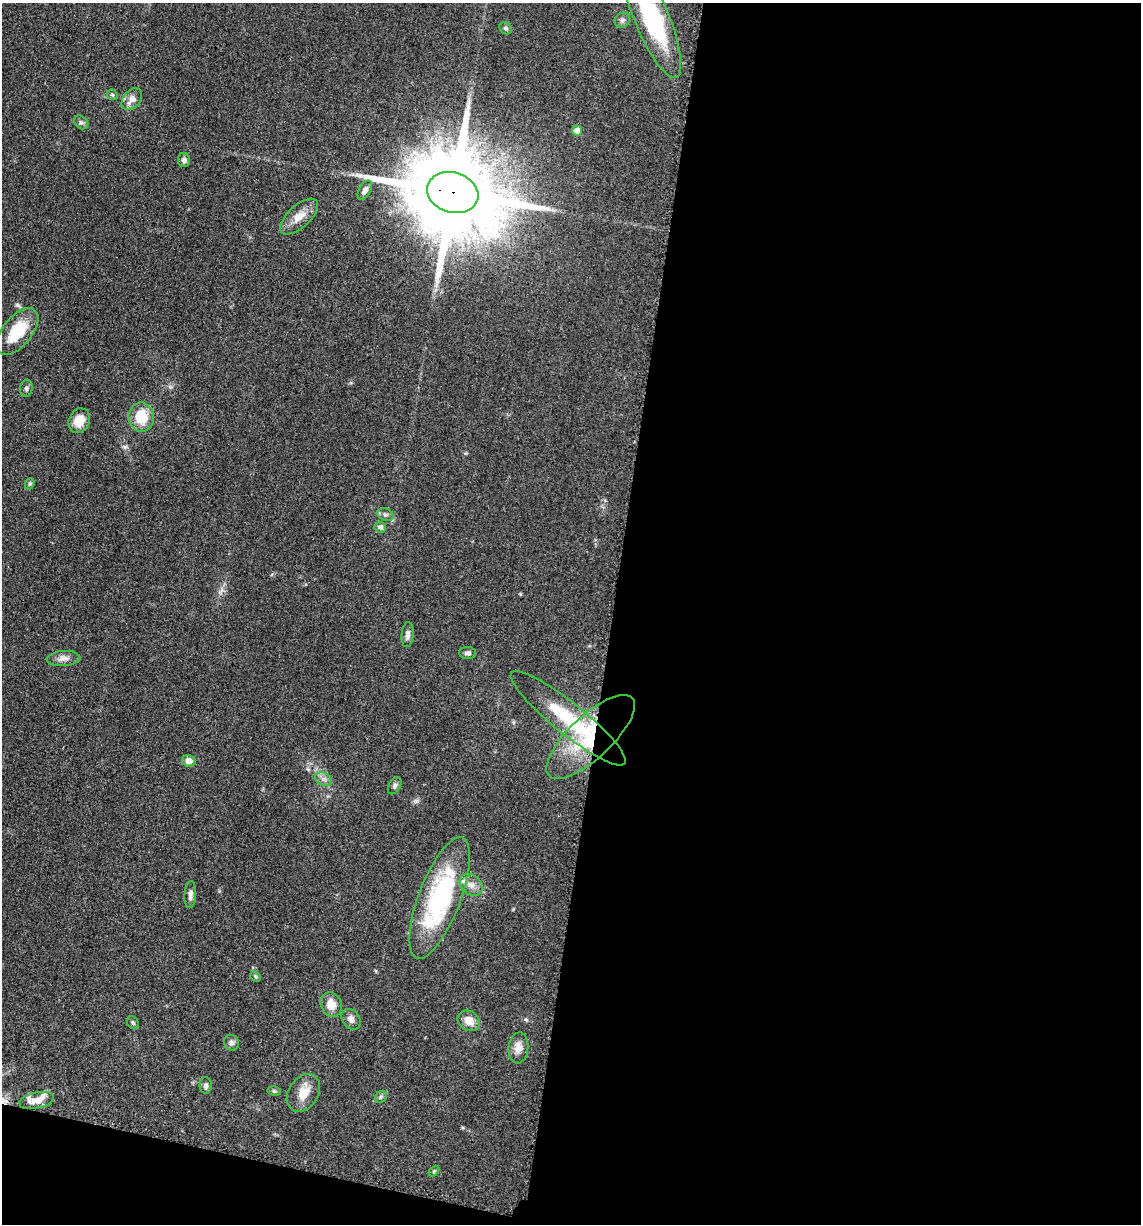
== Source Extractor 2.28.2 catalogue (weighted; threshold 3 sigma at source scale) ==
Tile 16 of 4 x 4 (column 4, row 4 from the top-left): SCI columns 3664-4802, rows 21-1242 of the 4980 x 4922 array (HDU 1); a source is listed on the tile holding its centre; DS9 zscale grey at full resolution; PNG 1143 x 1226 px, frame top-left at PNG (2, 3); each listed source drawn as its Kron ellipse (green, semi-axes under 4 px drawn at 4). Shown black and unused: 49% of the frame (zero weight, under 3 of 5 exposures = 4% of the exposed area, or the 3 px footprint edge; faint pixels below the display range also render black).
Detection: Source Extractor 2.28.2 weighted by HDU 2 'WHT'; one run over the whole footprint, this tile lists its part. Background 0.0564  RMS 0.0058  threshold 0.0261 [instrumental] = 3 sigma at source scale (4.5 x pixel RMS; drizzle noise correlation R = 1.50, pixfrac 1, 0.05/0.05 arcsec/px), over >= 5 px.
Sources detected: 45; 3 inside a brighter listed object's ellipse — not listed separately; the other 42 listed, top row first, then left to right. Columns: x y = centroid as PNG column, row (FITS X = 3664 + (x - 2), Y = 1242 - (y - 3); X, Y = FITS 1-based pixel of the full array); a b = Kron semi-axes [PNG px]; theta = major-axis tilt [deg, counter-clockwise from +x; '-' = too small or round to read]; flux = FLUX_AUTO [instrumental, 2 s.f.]
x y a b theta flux
651 16 66 17 -67 75
622 20 8 7 - 1.8
506 28 7 5 -44 1
112 95 6 5 - 0.97
132 99 12 8 51 4.7
81 122 8 6 -40 1.5
577 130 5 5 - 5.7
184 160 7 6 - 2.2
365 190 10 6 61 2.9
453 193 26 20 -16 14000
299 217 23 11 42 7.9
17 331 28 14 51 21
26 388 8 6 79 1.6
141 417 14 12 -82 16
79 421 13 10 66 8.5
30 484 6 4 68 0.83
385 515 8 6 -21 1.6
380 527 5 5 - 2.2
408 635 12 6 85 2.5
468 653 8 6 -2 1.8
63 659 17 7 4 3.9
568 718 72 15 -39 40
591 737 57 21 43 43
189 761 6 6 - 4.6
323 779 8 6 -21 2.2
395 786 9 6 60 1.5
471 885 12 9 -40 4.4
190 895 13 6 86 2.4
440 898 64 21 69 82
255 976 6 4 -46 0.84
331 1004 12 10 -65 6.7
351 1019 11 8 -54 3
469 1021 12 9 -33 6.8
133 1023 7 5 -58 1
231 1043 8 7 - 1.9
518 1048 15 10 85 5.6
206 1086 8 6 -89 1.6
274 1091 7 5 -13 0.87
303 1093 20 15 57 9.6
381 1097 7 5 47 1.3
37 1100 18 8 12 5.9
434 1171 6 4 46 0.67
Overlapping masked pixels (flux is a lower limit): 2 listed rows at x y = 453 193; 591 737
Isophote crosses this tile's border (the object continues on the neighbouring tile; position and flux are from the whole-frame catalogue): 1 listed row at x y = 651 16